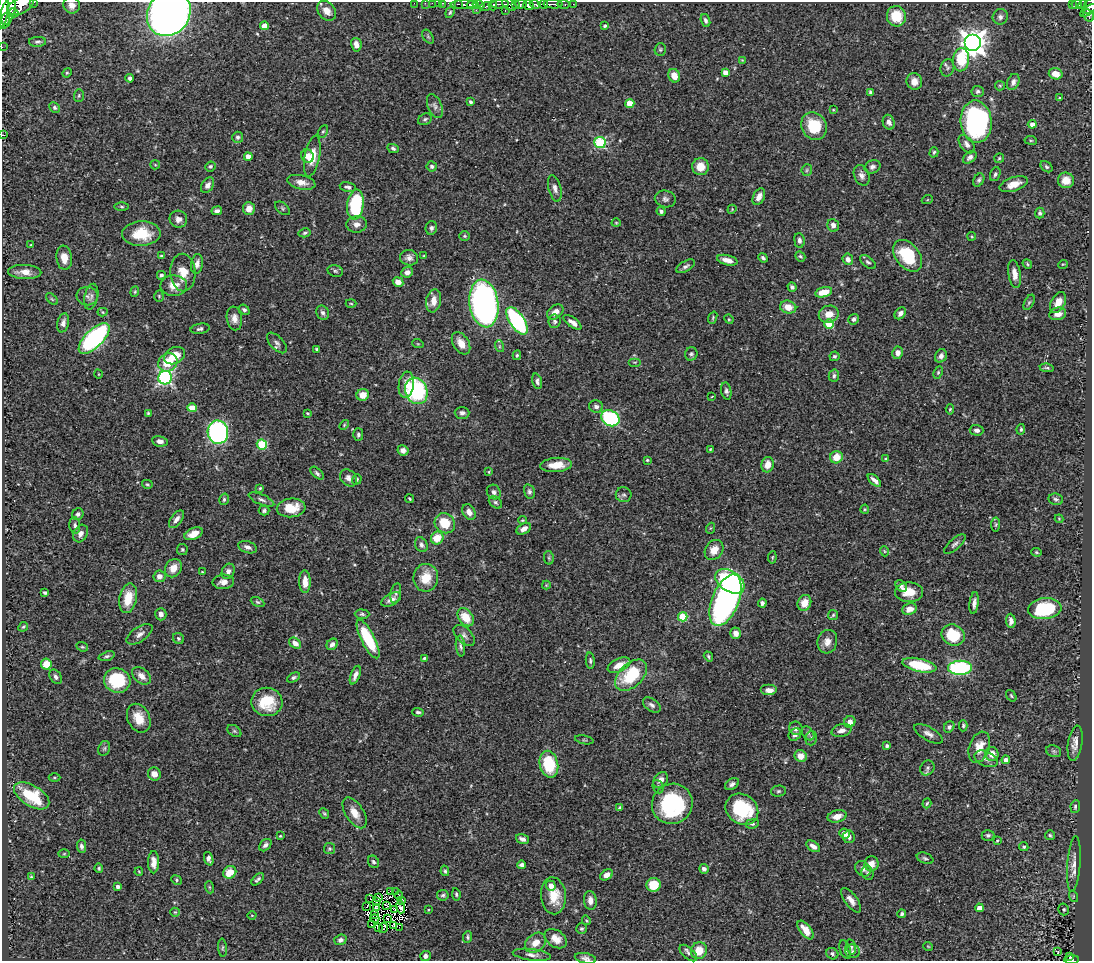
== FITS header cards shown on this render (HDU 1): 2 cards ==
NAXIS1  =                 1090
NAXIS2  =                  959

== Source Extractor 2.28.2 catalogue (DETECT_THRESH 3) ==
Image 1090 x 959 px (HDU 1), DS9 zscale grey, 1 PNG px = 1 image px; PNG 1094 x 963 px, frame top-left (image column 1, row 959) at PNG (2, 2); each listed source drawn as its Kron ellipse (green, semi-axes under 4 px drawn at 4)
Background 0.669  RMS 0.023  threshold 0.0696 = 3 sigma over >= 5 px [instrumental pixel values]
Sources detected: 450; all 450 listed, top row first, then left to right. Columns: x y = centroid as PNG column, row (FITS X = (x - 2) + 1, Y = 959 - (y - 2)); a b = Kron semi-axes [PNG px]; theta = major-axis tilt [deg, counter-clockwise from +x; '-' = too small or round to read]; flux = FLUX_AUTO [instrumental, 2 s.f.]
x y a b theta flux
33 2 3 2 - 56
414 3 2 2 - 10
425 3 2 2 - 9.3
432 3 2 2 - 12
438 3 2 2 - 9.5
442 3 3 2 - 24
458 4 4 2 - 120
500 4 9 4 4 220
509 4 8 5 -36 270
516 4 3 3 - 91
521 4 6 3 3 150
535 4 5 3 - 240
543 4 4 3 - 240
553 4 9 3 -3 450
563 4 6 3 -10 62
573 4 2 2 - 7.5
1077 4 5 4 - 140
21 5 14 8 30 1800
72 5 8 8 - 9.7
463 5 13 4 -1 530
473 5 6 4 -1 590
479 5 6 3 -13 94
493 5 5 3 - 120
528 5 5 5 - 830
1072 5 3 2 - 34
1083 5 4 3 - 88
486 6 5 2 - 110
1090 6 9 6 55 270
3 8 19 5 86 2600
476 10 3 2 - 10
1088 10 9 3 35 270
327 11 11 8 -50 16
505 11 3 2 - 20
8 12 18 6 72 3700
450 12 6 4 71 2.5
13 13 5 4 - 300
169 13 24 21 57 1600
1089 15 7 5 -61 270
896 16 10 9 - 41
1000 17 8 7 - 6.6
6 19 6 4 84 290
705 21 6 4 -71 4
264 26 4 4 - 21
605 26 4 4 - 2.3
428 37 7 5 -56 2.7
38 42 8 5 3 3.8
973 43 8 8 - 1600
356 45 7 5 -78 10
2 47 2 2 - 8.5
660 49 6 5 - 2.5
742 60 3 3 - 1.2
961 60 12 8 83 55
947 68 9 7 77 4.7
725 72 4 4 - 14
67 73 5 4 - 1.9
1056 74 7 5 -16 17
674 76 7 5 -69 16
130 78 4 4 - 3.8
914 81 8 7 - 12
1013 82 8 6 66 6.7
1000 86 5 4 - 2.1
978 91 6 5 - 4.1
870 92 4 4 - 2.7
79 95 6 5 - 2.6
1060 98 3 3 - 1.8
471 102 4 3 - 2.9
630 104 4 4 - 31
435 106 12 7 -68 6.6
55 107 6 4 -46 3
833 110 3 3 - 1.3
425 119 7 5 28 3.3
889 122 7 5 -70 7.4
976 122 21 15 -86 350
1032 124 4 4 - 9.8
814 126 14 12 -62 54
323 132 7 4 61 2.6
3 135 4 2 - 0.68
238 137 5 5 - 3.2
1031 140 6 3 -8 1.7
600 143 5 5 - 130
967 144 10 6 -53 6.1
393 148 6 4 -25 3.8
934 152 5 4 - 2.6
248 156 4 4 - 12
307 156 7 6 - 11
312 156 21 7 79 27
970 157 8 5 41 5.5
999 158 5 4 - 2.1
155 165 5 4 - 1.7
210 166 5 5 - 2.7
432 166 5 5 - 3.8
701 167 8 8 - 19
872 167 8 6 24 5.5
1046 167 7 4 -40 2.8
807 170 6 5 - 2.6
995 174 7 5 69 3.8
862 175 11 7 -67 7.8
979 180 7 5 61 3.7
1066 180 8 8 - 21
301 182 14 7 -12 12
1014 184 15 7 18 17
208 185 8 5 59 6.3
348 187 8 4 -11 4.6
555 188 13 6 -76 7.5
759 197 9 5 63 12
665 199 10 8 -12 5.9
927 200 5 3 - 1.4
355 205 15 8 83 130
122 206 7 3 -1 2.3
282 208 9 5 -39 3.1
249 209 6 6 - 13
732 209 5 3 - 1.4
217 211 5 3 - 4.7
661 211 4 4 - 4.7
1040 213 5 4 - 3.6
178 219 9 8 - 9
616 223 4 4 - 1.6
356 224 10 8 6 8.9
833 225 6 5 - 6.7
431 228 7 5 77 4.8
305 233 6 4 13 2.8
141 234 19 12 3 45
465 236 5 5 - 2.2
972 236 4 3 - 1.4
799 240 7 5 -84 4.9
31 245 3 3 - 1.5
161 256 4 3 - 2.1
424 256 4 3 - 1.4
800 256 5 4 - 2.9
908 256 18 12 -51 91
64 258 12 8 -83 16
409 258 9 7 -14 7.4
763 258 5 3 - 3.3
848 259 6 5 - 7.3
727 260 10 5 -14 11
868 262 9 5 -39 3.7
197 264 10 6 81 8.2
1027 264 5 4 - 1.9
1063 264 5 3 - 1.3
686 266 10 5 29 4.7
335 271 8 5 -18 3.3
25 272 16 7 -3 15
183 272 19 12 -88 25
407 272 6 5 - 7.5
1014 274 14 6 -81 13
161 275 4 4 - 4.5
398 282 5 4 - 10
174 286 13 10 2 16
792 287 5 4 - 3.3
135 292 5 4 - 2.1
824 292 9 5 14 25
87 296 10 9 - 7.1
159 296 5 4 - 1.9
91 297 13 6 77 6.6
52 299 7 4 -45 2.2
434 301 12 7 79 16
1029 302 8 4 62 2.7
1058 303 11 7 61 18
351 304 5 3 - 1.6
484 304 24 14 -82 560
788 307 8 6 -14 17
244 310 6 4 -40 3.6
102 312 5 4 - 1.7
555 312 9 6 38 11
323 313 7 6 - 4.6
900 313 6 5 - 6.3
829 314 10 8 16 17
1058 314 8 6 11 11
234 318 12 7 -81 11
713 318 6 4 72 2.1
729 319 5 4 - 1.6
854 319 5 5 - 5.2
517 321 15 7 -56 210
554 321 7 6 - 3.8
572 322 10 4 -36 9.8
63 323 9 6 77 7.2
829 324 5 4 - 59
200 329 9 5 10 4.9
94 339 20 9 45 320
277 343 13 6 -46 6.3
461 343 12 7 -58 15
418 344 6 3 -18 1.5
499 346 6 4 -72 2.4
317 349 3 3 - 2.6
898 353 6 5 - 9.6
691 354 6 6 - 3.6
517 355 5 4 - 2.4
174 356 11 8 27 28
834 356 5 4 - 2.6
941 356 7 5 62 6.2
168 362 10 8 32 33
635 362 6 3 0 1.5
1047 368 7 3 -7 2.7
938 372 6 4 64 2.1
98 374 4 3 - 1.2
834 376 6 5 - 3.7
165 378 7 6 - 340
537 381 8 4 -74 5
406 385 13 7 83 16
416 391 13 11 -68 170
726 391 8 5 -80 4.5
363 395 6 5 - 16
712 396 3 2 - 1
596 406 7 6 - 5.6
192 408 4 4 - 32
950 409 5 4 - 1.9
148 413 4 4 - 1.8
308 413 4 3 - 1.7
462 413 7 6 - 5.1
610 418 9 7 -30 190
344 425 6 3 46 1.6
1021 429 5 4 - 2.6
977 430 7 5 -3 5.2
218 432 11 10 - 340
358 434 6 5 - 4
160 441 8 5 -10 7.5
262 444 5 5 - 93
710 449 4 3 - 1.4
403 450 5 5 - 7.9
836 457 6 6 - 26
885 459 4 2 - 1.2
647 460 4 3 - 1.9
556 465 16 7 4 24
767 465 8 6 75 17
489 472 3 3 - 1.6
317 473 8 4 -42 3.7
348 478 9 7 -45 7.4
357 479 5 4 - 2.3
874 480 8 3 -43 7.2
147 484 5 4 - 2
260 488 3 3 - 1.8
494 492 7 6 - 5.4
529 492 7 5 -75 4.2
624 495 8 7 - 4.4
224 499 6 4 75 2.8
410 499 5 3 - 1.8
1056 499 7 5 -10 3.6
261 500 14 5 -23 5.4
495 502 7 5 -39 3.6
291 508 14 9 4 34
865 509 4 4 - 1.7
264 511 5 5 - 3.1
469 512 8 6 -62 9.5
78 514 6 5 - 4.2
176 519 10 5 53 7.8
1059 519 4 4 - 1.4
522 520 4 3 - 1.7
445 523 10 9 - 38
996 524 7 4 83 2.5
75 525 8 5 -82 4.4
711 528 5 3 - 1.6
524 529 8 5 31 8.8
81 534 9 7 62 7.3
194 534 10 5 24 15
437 538 6 6 - 27
955 544 13 5 42 5.3
421 545 8 6 -61 5.9
248 547 10 5 -19 6.2
182 550 5 5 - 2.7
714 550 11 8 54 19
884 551 5 3 - 1.4
1036 552 5 4 - 1.9
772 557 6 4 82 1.9
549 558 7 5 -79 2.7
173 568 9 8 - 17
228 571 8 6 64 6.8
202 572 3 2 - 1.3
159 576 6 6 - 9.8
426 578 14 12 83 33
730 581 16 10 -33 270
223 582 11 7 5 9.9
305 582 11 5 -88 17
546 585 4 4 - 1.6
901 586 6 5 - 5.7
909 592 14 10 0 27
45 593 4 3 - 2.9
396 593 10 5 79 3.9
128 598 15 8 77 35
391 600 11 6 28 8.8
726 600 27 13 68 500
257 602 7 4 -26 2.7
762 603 4 4 - 4.2
804 603 8 6 68 18
974 603 11 4 83 7
910 609 7 5 21 14
1045 609 17 10 6 100
161 614 6 5 - 6.6
362 614 7 4 -1 2.7
833 615 5 5 - 2.1
466 617 10 7 -52 31
683 617 5 4 - 61
1011 621 7 4 -85 6.5
23 627 5 4 - 2.1
736 633 6 5 - 8.3
140 634 15 7 34 8.8
464 635 13 7 -45 6.9
953 635 12 10 -28 60
178 638 6 5 - 3.2
368 639 21 7 -63 81
827 642 12 10 75 13
295 643 6 5 - 10
332 644 6 5 - 6.8
460 646 10 4 -84 4.6
82 647 6 4 -19 2.3
107 656 8 4 16 3.4
708 656 5 4 - 2.5
425 658 4 3 - 2.4
590 661 8 4 -85 3.2
46 664 5 5 - 23
619 665 12 6 25 18
919 665 17 6 -13 76
960 668 12 7 1 190
355 675 10 4 69 7.3
631 675 19 11 43 78
141 676 10 7 -41 11
56 677 8 5 -57 5.2
294 677 7 4 27 3.3
117 680 13 12 - 87
769 690 8 5 0 11
1011 696 6 4 -53 2.2
267 702 15 14 - 54
652 705 10 6 -36 5.8
418 712 6 4 -3 3
139 718 15 11 -65 26
850 722 6 5 - 8.3
963 726 6 4 89 2.3
949 727 6 5 - 3.8
796 728 7 6 - 6.7
234 731 8 5 -36 3
841 731 10 6 15 8.5
808 733 8 5 -53 3.5
928 734 16 6 -29 8.5
795 735 7 5 37 6.1
811 738 7 5 74 3.9
584 740 9 3 -10 1.9
1075 743 18 7 82 12
887 746 4 3 - 2.5
979 747 16 10 71 21
104 748 7 5 68 3.3
1054 751 8 5 -20 3.4
992 754 7 6 - 14
801 756 6 5 - 16
986 759 12 7 -22 7.5
1006 760 4 4 - 7.5
549 764 13 9 -78 78
927 768 8 6 55 4.3
154 774 7 6 - 13
54 778 6 3 0 1.7
661 780 9 6 55 9.6
732 784 7 5 33 5.5
658 787 7 5 -68 3.7
778 791 7 5 3 3.1
32 796 20 10 -31 73
927 803 5 4 - 1.9
672 804 21 20 - 170
1075 807 6 5 - 3.3
620 808 4 4 - 2.1
742 809 17 14 -36 100
355 813 17 9 -57 17
324 814 6 4 -49 2
837 816 10 6 13 13
752 824 7 4 8 3
845 833 5 5 - 10
988 835 6 5 - 3.5
1050 835 5 5 - 2.8
280 836 3 3 - 1.4
849 837 6 6 - 5.7
522 839 7 4 -19 7.4
997 840 3 3 - 1.6
265 845 7 5 45 5.1
81 846 7 4 -81 4.5
813 846 8 4 -35 8.7
1024 847 5 4 - 2.8
330 849 5 5 - 2.4
64 854 6 4 1 1.9
925 858 8 5 -22 3.4
209 859 7 4 -71 6.2
154 862 11 5 90 11
373 862 6 5 - 3.6
871 864 7 7 - 10
1074 864 28 6 86 14
521 865 4 4 - 4.8
99 868 5 4 - 2.5
704 869 5 4 - 5.5
863 869 8 7 - 7
445 871 5 4 - 2.7
139 872 4 3 - 1.2
230 872 7 6 - 25
868 873 7 5 -65 3.2
606 875 7 5 33 10
31 877 4 4 - 1.8
258 879 8 4 43 4.2
176 880 5 4 - 2.2
653 885 7 7 - 37
118 886 4 4 - 5.2
551 886 5 4 - 14
209 887 6 4 -71 2
391 891 3 2 - 1.2
395 892 3 2 - 0.52
456 894 6 4 -81 2.4
399 895 4 3 - 0.84
443 895 5 5 - 3
553 896 18 12 -85 32
1073 896 6 3 -73 1.7
370 898 3 2 - 1.7
378 898 3 2 - 0.73
402 900 3 2 - 1.2
590 900 9 6 -85 9.3
851 900 15 6 -54 11
376 902 3 2 - 2.1
386 905 4 2 - 1.6
366 907 3 2 - 1.8
400 907 6 3 -71 0.94
376 908 3 2 - 2.6
979 908 4 4 - 18
394 909 4 2 - 1.2
1064 909 6 5 - 2.7
428 910 3 2 - 1.2
175 912 5 4 - 2
375 914 2 2 - 0.51
902 914 4 4 - 3.5
252 915 4 3 - 1.2
375 918 4 2 - 1.6
387 919 3 2 - 1
586 920 5 3 - 1.7
371 924 2 2 - 4.1
394 926 3 3 - 1.1
399 927 2 2 - 59
379 928 3 2 - 2.3
383 928 5 3 - 0.99
581 929 5 5 - 2.8
806 930 11 5 -52 19
468 937 6 4 85 2.8
556 939 12 8 -34 17
340 940 6 5 - 5
536 943 11 8 41 17
928 946 5 3 - 1.2
851 947 8 5 -78 2.9
223 948 9 4 -86 2.8
845 950 9 5 -70 4
699 951 8 8 - 28
852 951 7 6 - 4.8
1058 952 3 2 - 1.1
688 953 10 5 -42 5.6
832 954 6 5 - 3.6
532 955 19 5 -7 8.6
425 956 5 5 - 5.6
1070 957 3 2 - 19
585 958 11 5 -12 5.4
1072 960 7 3 3 120
At the frame edge (FLAGS 8, measured only in part): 15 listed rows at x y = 33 2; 414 3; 425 3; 432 3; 438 3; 442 3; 21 5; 72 5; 1090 6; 3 8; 169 13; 2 47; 3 135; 585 958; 1072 960